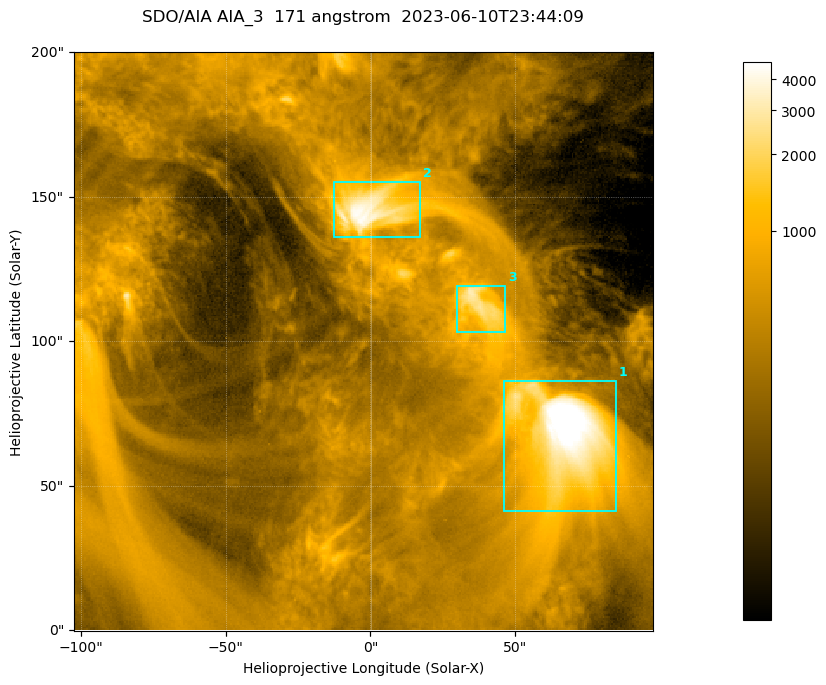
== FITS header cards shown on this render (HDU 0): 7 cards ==
TELESCOP= 'SDO/AIA '           / For AIA: SDO/AIA
INSTRUME= 'AIA_3   '           / For AIA: AIA_ATA1, AIA_ATA2, AIA_ATA3 or AIA_AT
WAVELNTH=                  171 / [angstrom] Wavelength
WAVEUNIT= 'angstrom'           / Wavelength unit: angstrom
DATE-OBS= '2023-06-10T23:44:09.350' / [ISO] Date when observation started; ISO 8
CTYPE1  = 'HPLN-TAN'           / CTYPE1; Typically HPLN
CTYPE2  = 'HPLT-TAN'           / CTYPE2; Typically HPLT

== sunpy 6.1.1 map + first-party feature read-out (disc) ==
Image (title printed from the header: SDO/AIA AIA_3  171 angstrom  2023-06-10T23:44:09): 334 x 334 px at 0.599 arcsec/px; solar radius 945 arcsec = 1577 px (partial field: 1.4% of the solar disc is inside the frame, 100% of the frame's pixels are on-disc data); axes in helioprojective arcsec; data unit not stated in the header (colour bar unlabelled)
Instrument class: DISC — disc imager (sunpy class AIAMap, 171 A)
Bright regions (active regions / flare kernels): reference = the on-disc median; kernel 3 px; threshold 5 sigma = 1092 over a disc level ~354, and >= 1.15x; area >= 111 px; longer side >= 4 px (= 2.4 arcsec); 3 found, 3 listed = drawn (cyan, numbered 1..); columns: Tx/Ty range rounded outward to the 2 arcsec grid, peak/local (2 s.f.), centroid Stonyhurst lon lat
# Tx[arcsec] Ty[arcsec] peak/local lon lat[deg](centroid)
1 46..86 40..86 19 +4 +4
2 -14..18 136..156 12 +0 +9
3 30..48 102..120 8.6 +2 +7